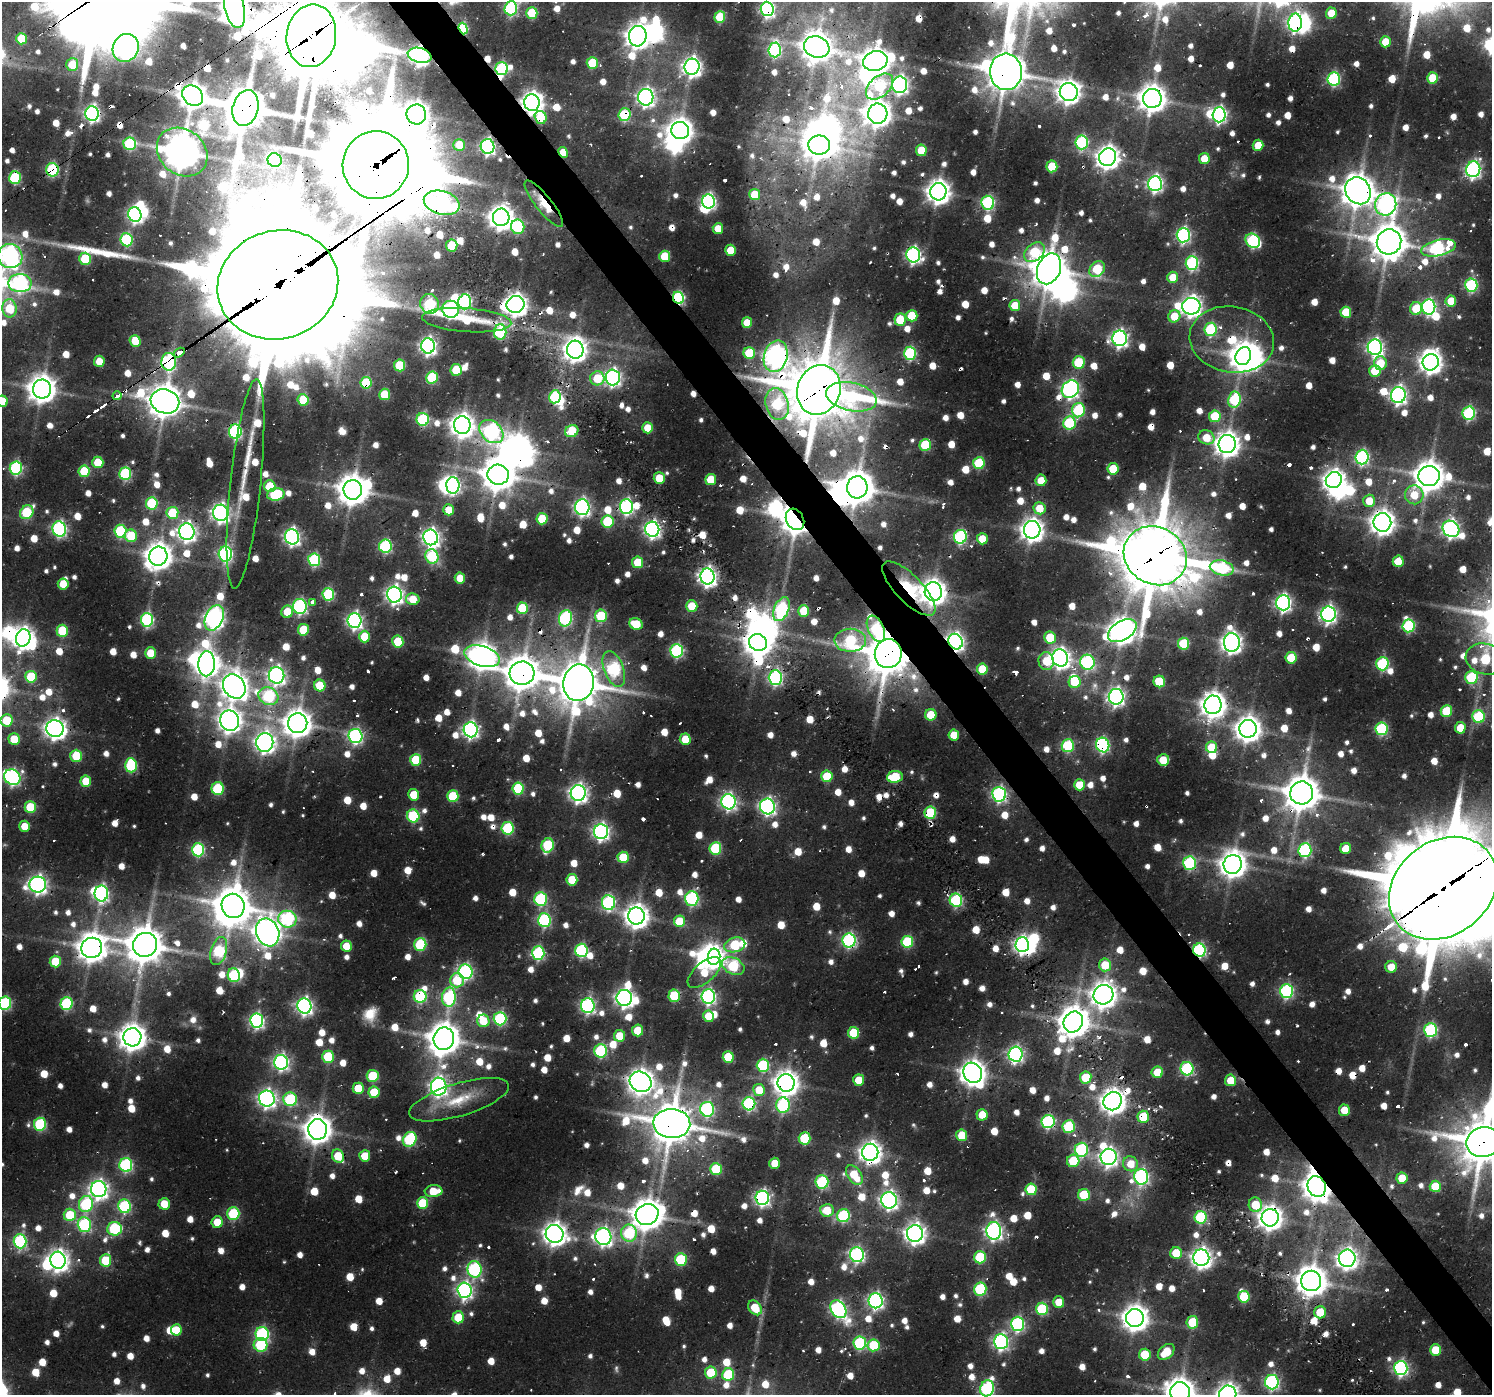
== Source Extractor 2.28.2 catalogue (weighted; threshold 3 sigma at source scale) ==
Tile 6 of 4 x 4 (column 2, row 2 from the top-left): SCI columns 1721-3210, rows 2993-4385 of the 6193 x 6149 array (HDU 1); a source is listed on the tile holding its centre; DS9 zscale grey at full resolution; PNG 1494 x 1397 px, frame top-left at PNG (2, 2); each listed source drawn as its Kron ellipse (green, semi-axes under 4 px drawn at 4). Shown black and unused: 3% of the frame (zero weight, under 2 of 3 exposures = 8% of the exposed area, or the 3 px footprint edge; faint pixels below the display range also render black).
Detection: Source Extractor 2.28.2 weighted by HDU 2 'WHT'; one run over the whole footprint, this tile lists its part. Background 0.0445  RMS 0.0056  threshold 0.0251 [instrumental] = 3 sigma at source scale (4.5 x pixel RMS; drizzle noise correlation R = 1.50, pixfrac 1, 0.0396/0.0396 arcsec/px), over >= 5 px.
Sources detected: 1374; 13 too faint to see at this stretch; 52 inside a brighter object's white glare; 58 cosmic-ray / hot-pixel residue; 2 long thin detections or spike segments (spike, bleed or trail) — neither listed nor drawn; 10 inside a brighter listed object's ellipse — not listed separately; of the other 1239, all 500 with FLUX_AUTO >= 13.5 (the completeness limit of this list) listed and drawn (739 fainter detections not listed), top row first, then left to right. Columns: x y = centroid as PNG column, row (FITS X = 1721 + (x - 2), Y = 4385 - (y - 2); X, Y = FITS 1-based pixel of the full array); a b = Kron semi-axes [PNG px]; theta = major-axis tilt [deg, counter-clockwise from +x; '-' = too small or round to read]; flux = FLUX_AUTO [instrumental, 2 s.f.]
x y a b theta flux
511 8 7 6 - 92
235 9 20 10 -77 910
767 9 7 6 - 180
532 13 6 5 - 35
1331 13 5 5 - 17
720 17 6 5 - 38
1295 23 9 7 84 200
463 29 6 4 -72 48
311 36 31 25 82 6200
638 36 10 9 - 630
21 39 5 5 - 26
1385 42 5 5 - 15
817 47 13 10 -20 1100
126 48 14 13 - 430
775 50 7 6 - 100
420 55 12 7 -13 310
875 61 12 10 14 850
592 63 6 5 - 28
72 65 6 6 - 18
692 67 8 7 - 350
502 69 6 6 - 70
1006 72 18 16 -86 1900
1432 78 5 5 - 24
1334 79 7 6 - 95
900 85 8 7 - 240
879 86 16 10 42 57
1069 92 9 9 - 570
193 96 11 9 -43 720
646 97 8 7 - 270
1152 98 9 9 - 900
532 103 8 7 - 510
246 108 18 13 76 2500
92 114 7 7 - 190
416 114 10 10 - 730
878 114 10 9 - 850
624 115 6 6 - 49
1219 115 7 6 - 180
541 117 6 6 - 31
680 131 9 8 - 680
1082 142 7 6 - 93
130 144 6 6 - 61
459 145 6 5 - 15
819 145 11 9 0 970
1258 145 5 5 - 15
488 146 7 7 - 180
921 150 6 5 - 19
182 152 27 22 -40 1800
563 152 5 4 - 18
1108 157 9 8 - 570
1204 159 5 5 - 16
275 160 7 7 - 61
376 165 34 33 - 9800
1052 166 6 5 - 25
1473 169 8 7 - 200
52 170 7 6 - 69
15 178 6 6 - 54
1155 184 7 7 - 210
1358 191 14 12 -56 1300
938 192 8 8 - 620
755 195 6 5 - 21
708 201 7 6 - 170
442 203 18 11 -15 230
988 203 7 6 - 87
544 204 29 8 -51 21
1386 204 11 10 - 220
135 214 7 6 - 190
501 217 9 8 - 690
518 227 7 6 - 61
718 229 5 5 - 14
1183 235 7 6 - 140
126 240 6 6 - 76
1253 241 8 6 -40 95
1389 242 12 12 - 1500
452 246 6 5 - 28
1438 248 18 8 13 130
731 250 5 5 - 17
1034 252 12 8 43 44
913 255 7 7 - 190
10 256 12 12 - 300
665 256 5 5 - 26
85 259 6 5 - 38
1192 263 7 6 - 97
1049 269 16 11 67 1500
1097 269 9 7 46 43
1173 277 6 5 - 15
20 283 11 9 1 160
278 285 61 54 17 35000
1471 285 6 6 - 84
678 298 6 5 - 90
1451 301 5 5 - 17
465 302 7 6 - 120
429 304 10 9 - 64
516 304 9 8 - 580
1015 305 5 5 - 19
1191 306 9 8 - 430
1429 307 7 6 - 140
9 308 9 7 -81 25
451 309 8 8 - 150
1416 309 6 6 - 27
1346 312 5 5 - 29
912 316 6 5 - 27
1174 316 6 6 - 17
467 320 45 12 -4 28
900 320 6 5 - 26
747 322 5 5 - 14
1211 329 6 6 - 58
500 332 7 6 - 71
1120 338 7 7 - 240
1232 340 42 33 -10 51
135 341 6 5 - 22
428 346 7 7 - 250
1375 347 8 7 - 240
575 350 9 8 - 570
179 353 6 4 32 980
749 353 6 5 - 31
910 353 6 6 - 76
776 356 16 11 75 470
1243 356 9 7 64 790
99 361 5 5 - 14
169 362 9 7 87 110
1079 362 6 6 - 38
1431 362 8 8 - 500
1380 363 6 6 - 22
399 365 6 5 - 32
456 370 6 5 - 28
1375 371 6 5 - 22
432 377 6 6 - 49
613 377 8 7 - 220
597 378 7 7 - 23
366 383 6 5 - 38
42 389 9 9 - 930
1070 389 9 8 - 240
819 390 25 21 70 3900
385 394 6 5 - 26
1398 395 8 7 - 240
117 396 4 3 - 290
555 397 6 5 - 56
851 397 26 14 -12 70
303 400 6 5 - 25
1234 400 8 6 81 58
2 401 6 5 - 19
165 401 14 12 -19 1400
777 404 16 11 -75 58
1078 410 7 6 - 71
1469 413 7 6 - 84
1215 416 6 5 - 33
423 419 6 6 - 74
1069 423 6 6 - 53
462 425 9 8 - 600
648 428 5 5 - 14
491 431 13 10 -42 160
572 431 7 6 - 32
235 432 7 6 - 120
1206 437 8 7 - 16
1227 444 9 8 - 690
925 445 6 5 - 39
1362 457 7 6 - 130
98 462 6 5 - 25
979 463 6 5 - 44
16 468 6 6 - 92
1113 469 5 5 - 23
84 471 6 5 - 35
125 474 6 6 - 71
498 475 10 10 - 1300
1429 476 10 10 - 1100
659 478 6 5 - 18
711 480 5 5 - 24
1041 480 5 5 - 14
1334 480 8 7 - 470
245 484 105 15 84 38
453 485 8 6 -89 150
270 486 6 6 - 25
857 487 11 10 - 1400
353 490 10 9 - 1200
276 494 9 6 10 49
1414 495 9 9 - 16
1369 501 6 6 - 16
152 503 6 6 - 53
582 507 8 7 - 210
626 507 7 6 - 160
1039 508 6 6 - 15
449 510 5 5 - 15
27 512 7 6 - 48
172 513 6 6 - 33
220 513 8 7 - 310
542 519 6 5 - 25
795 519 11 8 -60 810
608 521 6 6 - 42
1382 522 9 9 - 610
59 529 8 6 -72 150
652 529 7 7 - 240
1451 529 9 7 -43 240
1032 530 9 8 - 550
120 531 6 6 - 60
187 532 8 7 - 310
131 536 6 6 - 26
292 537 7 7 - 220
431 537 8 7 - 290
960 537 7 6 - 110
982 539 5 5 - 16
385 546 6 6 - 92
225 554 7 6 - 140
158 556 9 9 - 810
432 556 7 6 - 60
1155 556 32 28 -31 4400
314 560 6 6 - 83
1398 561 6 5 - 16
638 562 5 5 - 24
1222 568 12 7 -13 64
707 577 8 7 - 320
460 578 5 5 - 15
63 584 5 5 - 15
909 589 35 13 -46 38
933 592 9 8 - 680
328 594 6 6 - 68
394 595 8 7 - 310
413 599 7 5 -12 16
313 602 3 3 - 20
1283 603 7 7 - 220
300 606 7 7 - 120
692 606 6 5 - 23
522 608 6 5 - 39
781 609 13 7 68 100
804 611 6 5 - 24
287 612 6 5 - 16
1328 614 8 7 - 240
601 616 6 6 - 40
214 618 13 8 65 360
565 618 8 6 75 100
147 620 7 6 - 100
355 621 7 7 - 210
636 624 7 5 -23 23
1409 626 6 6 - 76
876 629 14 8 -66 56
303 630 6 5 - 26
62 631 6 6 - 32
1122 631 16 9 31 850
364 637 6 5 - 21
23 638 9 7 72 510
1050 638 6 6 - 24
850 640 16 11 0 58
398 642 6 5 - 28
758 642 9 8 - 810
955 642 8 7 - 260
1232 642 9 8 - 410
1184 644 6 5 - 40
677 651 6 6 - 100
151 653 5 5 - 17
888 654 14 13 - 2400
482 656 18 10 -17 850
1060 658 8 8 - 380
1291 658 6 5 - 29
1485 659 20 15 -15 58
1046 661 9 7 -85 16
1087 662 7 7 - 120
207 664 12 8 89 720
1382 664 6 6 - 79
614 669 19 9 -69 100
982 669 5 5 - 21
522 673 12 12 - 1400
277 675 8 8 - 250
31 677 6 5 - 36
775 677 7 6 - 130
1471 677 6 6 - 57
1159 681 6 5 - 34
1075 682 6 6 - 22
578 683 18 15 80 2200
320 685 6 5 - 21
234 686 13 10 -54 870
268 696 10 8 -27 65
1116 697 8 7 - 270
1213 705 9 8 - 710
1446 711 6 6 - 28
931 715 6 5 - 21
1479 716 6 6 - 49
7 720 6 6 - 28
230 721 10 9 - 530
298 723 10 9 - 920
1460 728 5 5 - 16
55 729 8 8 - 460
1248 729 9 8 - 720
1381 729 6 6 - 73
471 730 7 7 - 220
954 735 5 5 - 14
355 736 7 7 - 150
14 739 6 5 - 23
685 739 5 5 - 18
265 742 9 8 - 390
1103 745 7 6 - 110
1068 746 6 6 - 60
1212 747 6 5 - 24
76 756 6 5 - 28
416 760 6 5 - 31
1163 760 6 5 - 17
131 765 7 6 - 58
827 776 6 5 - 30
12 777 8 7 - 180
895 777 8 6 7 37
86 781 5 5 - 19
1079 785 5 5 - 15
218 788 6 6 - 54
518 788 6 5 - 50
578 793 8 7 - 310
1302 793 12 11 - 1600
999 794 7 7 - 150
413 795 6 5 - 17
453 796 6 5 - 35
729 802 7 7 - 200
767 806 8 7 - 200
30 807 6 5 - 33
930 813 6 6 - 55
413 816 6 6 - 57
24 826 5 5 - 14
508 828 6 6 - 59
601 832 7 7 - 230
548 845 7 6 - 54
715 848 6 6 - 52
1346 848 5 5 - 14
198 850 6 6 - 84
1305 850 7 6 - 100
623 857 5 5 - 26
1190 863 7 6 - 80
1233 864 9 9 - 820
572 880 5 5 - 23
38 885 8 8 - 290
1443 888 58 47 38 11000
101 893 8 6 90 160
692 898 7 6 - 110
540 899 7 6 - 80
956 900 6 6 - 84
608 902 7 6 - 120
233 906 12 11 - 1700
636 916 8 8 - 650
287 919 9 8 - 89
544 920 7 6 - 96
679 921 6 5 - 24
268 932 14 11 -69 820
849 940 7 6 - 130
907 942 6 6 - 51
420 944 6 6 - 55
145 945 12 12 - 1700
735 945 11 7 16 36
1022 945 7 6 - 250
346 946 5 5 - 14
92 948 10 10 - 1000
581 950 6 6 - 90
1199 950 6 6 - 110
219 951 14 8 74 64
538 953 6 6 - 94
714 957 8 6 85 350
55 961 6 5 - 23
1105 965 6 6 - 20
733 966 12 8 -25 56
1391 967 6 6 - 14
465 972 7 7 - 130
704 973 20 10 41 17
234 975 7 6 - 57
457 980 7 6 - 25
1286 991 7 6 - 120
1103 995 10 9 - 760
420 996 6 6 - 68
674 996 6 5 - 44
449 997 9 6 86 91
708 997 7 7 - 170
624 998 8 7 - 270
5 1003 6 6 - 74
66 1003 6 6 - 76
304 1006 7 7 - 250
588 1006 7 7 - 140
708 1016 6 5 - 17
500 1019 6 6 - 85
257 1021 7 6 - 170
483 1021 6 6 - 19
1073 1022 11 9 56 1200
638 1030 6 5 - 17
1431 1030 7 6 - 100
853 1033 6 5 - 27
619 1036 6 5 - 16
132 1037 9 9 - 850
444 1039 11 10 - 1200
601 1051 7 6 - 78
1016 1054 7 7 - 190
328 1057 6 5 - 39
728 1057 6 5 - 32
281 1062 7 7 - 200
763 1065 6 6 - 64
1187 1069 7 6 - 91
1157 1072 5 5 - 19
973 1073 10 9 - 730
373 1076 6 6 - 36
1086 1077 6 6 - 26
859 1080 6 5 - 17
1230 1080 6 5 - 15
641 1082 11 9 -34 720
786 1083 9 8 - 670
439 1087 9 8 - 270
358 1088 6 5 - 21
759 1090 6 6 - 16
374 1092 6 5 - 24
267 1098 8 7 - 280
290 1099 7 6 - 65
459 1100 52 16 17 24
1113 1101 9 8 - 710
749 1104 6 6 - 110
783 1105 8 6 89 86
707 1109 7 7 - 100
1344 1110 6 5 - 16
982 1115 6 5 - 15
1143 1117 6 6 - 27
1048 1122 6 6 - 110
672 1123 18 14 -3 2200
40 1124 6 6 - 72
1069 1126 6 6 - 50
318 1129 10 9 - 910
962 1135 6 5 - 22
805 1138 6 6 - 39
410 1139 8 6 58 67
1483 1142 17 14 11 2400
1081 1150 7 6 - 91
870 1152 8 8 - 500
338 1156 7 6 - 21
365 1156 5 5 - 14
1109 1157 8 8 - 300
1073 1161 6 6 - 28
775 1163 5 5 - 18
1130 1164 7 7 - 14
126 1165 7 6 - 100
716 1169 6 5 - 38
854 1175 11 6 -55 22
1141 1177 8 7 - 150
1402 1178 6 5 - 18
822 1182 7 6 - 65
1317 1186 10 9 - 880
1435 1186 6 5 - 28
99 1189 8 7 - 330
1031 1189 6 5 - 33
433 1191 9 6 4 17
1084 1195 6 6 - 34
762 1198 7 7 - 200
889 1200 8 7 - 280
423 1203 6 5 - 30
86 1204 8 7 - 68
164 1204 6 5 - 15
1255 1205 7 6 - 25
124 1206 7 6 - 79
827 1210 7 6 - 17
233 1214 6 6 - 56
647 1214 11 10 - 1200
70 1215 6 6 - 26
843 1216 6 6 - 73
1200 1217 6 6 - 68
1270 1218 9 8 - 650
217 1222 6 5 - 13
84 1225 7 6 - 84
114 1229 7 6 - 54
994 1231 9 7 -85 280
629 1233 8 8 - 56
555 1234 9 9 - 580
915 1234 8 8 - 450
603 1237 8 8 - 250
20 1241 7 6 - 110
1176 1253 6 6 - 22
857 1255 7 7 - 160
980 1257 6 6 - 41
1201 1258 8 8 - 410
1347 1258 8 8 - 420
681 1259 6 6 - 44
58 1260 8 7 - 450
106 1260 6 5 - 28
475 1269 8 7 - 110
1311 1281 10 10 - 1100
980 1289 6 6 - 65
465 1290 8 7 - 220
1244 1297 6 5 - 38
876 1301 7 7 - 200
1059 1302 6 5 - 13
755 1308 8 6 -51 19
838 1309 10 7 -57 200
1042 1309 6 6 - 52
1320 1312 6 6 - 17
458 1317 6 5 - 23
1135 1318 9 9 - 770
1192 1322 6 6 - 27
1018 1324 7 6 - 130
176 1330 6 5 - 17
262 1334 7 6 - 110
1001 1342 7 7 - 200
860 1343 6 6 - 79
261 1345 7 6 - 53
874 1345 6 6 - 31
1436 1350 5 5 - 22
1166 1352 9 6 42 17
1145 1355 6 5 - 27
1401 1368 7 6 - 170
711 1373 6 6 - 26
728 1374 6 6 - 42
1272 1382 7 7 - 150
987 1388 8 6 72 110
1180 1392 10 9 - 960
1228 1394 9 8 - 470
Overlapping masked pixels (flux is a lower limit): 108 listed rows (the first 20) at x y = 235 9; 767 9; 1295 23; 463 29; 311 36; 638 36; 817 47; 420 55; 502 69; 1006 72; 193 96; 1152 98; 532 103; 246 108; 92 114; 416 114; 624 115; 541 117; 819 145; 488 146
Isophote crosses this tile's border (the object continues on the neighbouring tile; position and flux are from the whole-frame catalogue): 14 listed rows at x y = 511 8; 235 9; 767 9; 311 36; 10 256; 2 401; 1485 659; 12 777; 1443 888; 5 1003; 1483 1142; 987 1388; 1180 1392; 1228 1394